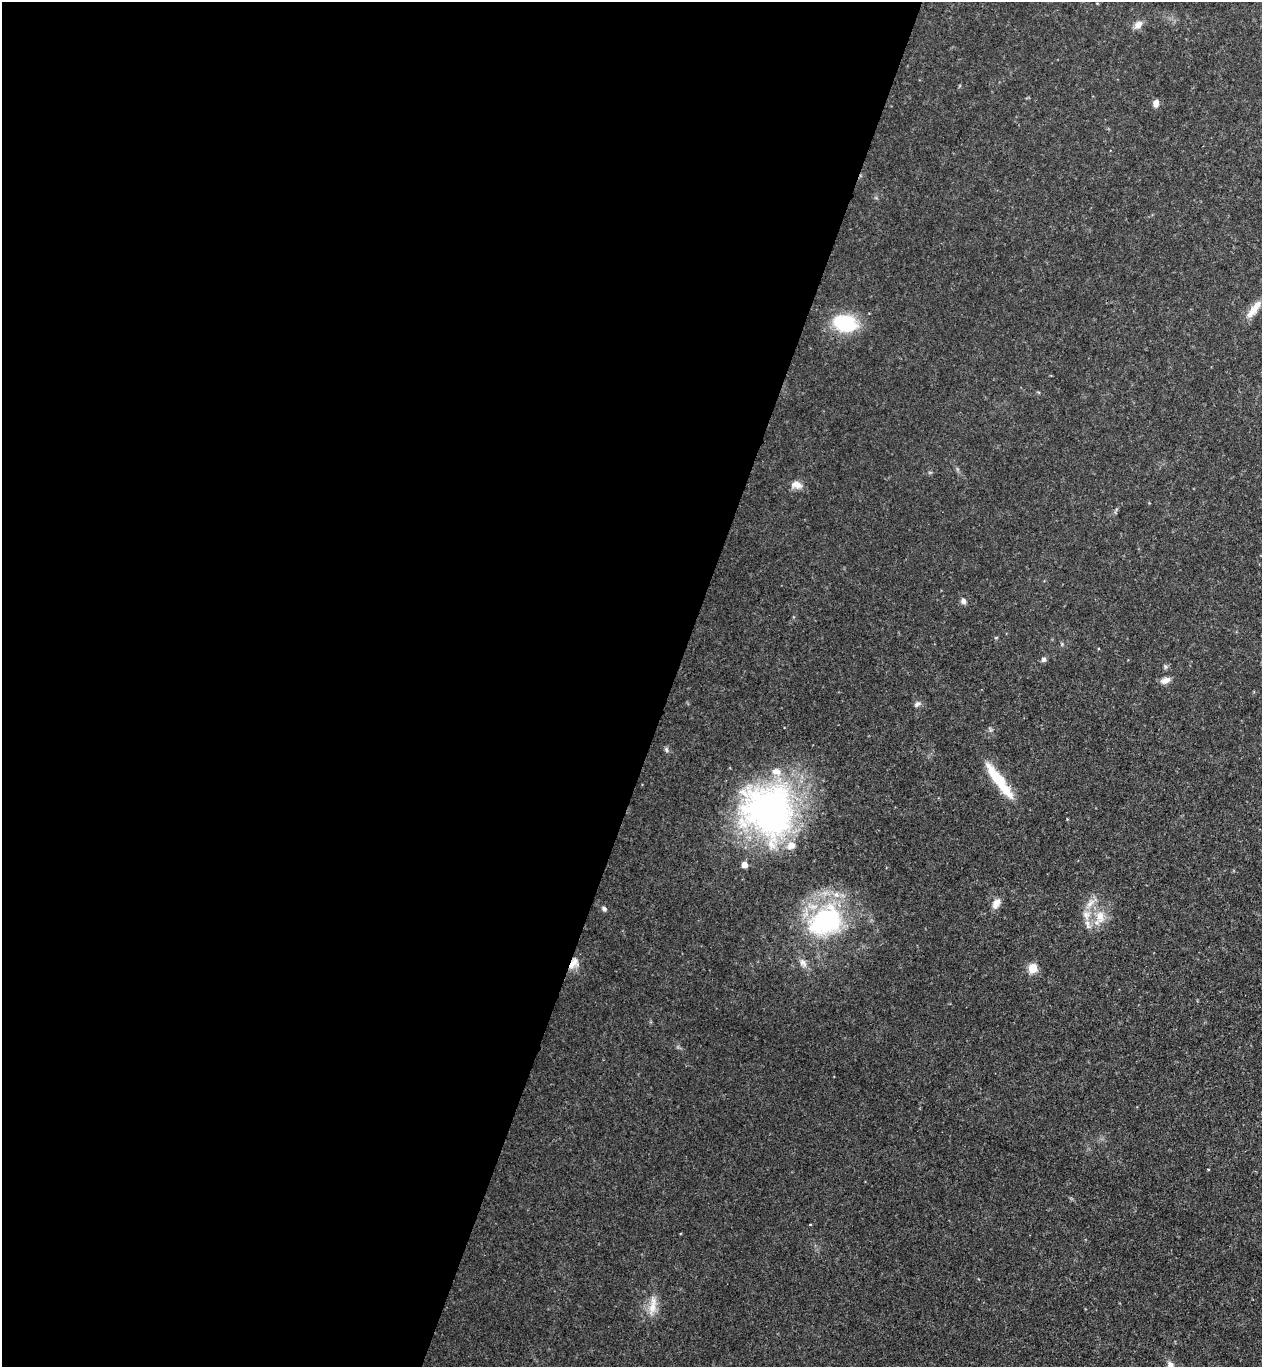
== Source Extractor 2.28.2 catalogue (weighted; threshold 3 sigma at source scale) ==
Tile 5 of 4 x 4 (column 1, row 2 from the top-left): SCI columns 192-1451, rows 2753-4117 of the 5551 x 5506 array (HDU 1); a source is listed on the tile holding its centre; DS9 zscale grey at full resolution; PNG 1264 x 1369 px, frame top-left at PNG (2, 2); no overlay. Shown black and unused: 53% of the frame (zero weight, under 3 of 4 exposures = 5% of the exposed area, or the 3 px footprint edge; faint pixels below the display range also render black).
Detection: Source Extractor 2.28.2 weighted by HDU 2 'WHT'; one run over the whole footprint, this tile lists its part. Background 0.106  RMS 0.0082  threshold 0.0369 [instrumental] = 3 sigma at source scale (4.5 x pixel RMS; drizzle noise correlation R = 1.50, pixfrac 1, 0.05/0.05 arcsec/px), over >= 5 px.
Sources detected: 27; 6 inside a brighter listed object's ellipse — not listed separately; the other 21 listed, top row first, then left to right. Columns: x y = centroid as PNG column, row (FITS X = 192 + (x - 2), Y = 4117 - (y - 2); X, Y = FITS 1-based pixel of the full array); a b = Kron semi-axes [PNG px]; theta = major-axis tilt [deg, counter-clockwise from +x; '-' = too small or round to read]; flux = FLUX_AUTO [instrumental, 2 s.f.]
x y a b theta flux
1138 24 12 8 42 5.2
1156 103 8 6 86 4.4
1254 309 28 8 53 11
845 323 21 15 -11 52
796 485 13 9 -11 6.4
963 601 7 6 - 2.7
1043 659 6 6 - 2.3
1165 680 13 7 22 4.5
917 704 9 6 42 2.2
999 780 51 10 -53 28
768 811 64 60 -52 250
996 904 14 8 60 6.1
604 909 6 5 - 2
1086 915 13 9 -87 7.5
1100 917 19 11 -84 12
826 921 48 35 30 110
574 963 17 9 51 7.9
803 963 12 8 -48 4.5
1033 968 5 5 - 37
652 1307 24 9 78 11
1170 1365 11 8 -58 5.1
Overlapping masked pixels (flux is a lower limit): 1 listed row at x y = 574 963
Isophote crosses this tile's border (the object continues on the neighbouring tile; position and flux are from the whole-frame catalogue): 1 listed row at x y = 1170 1365